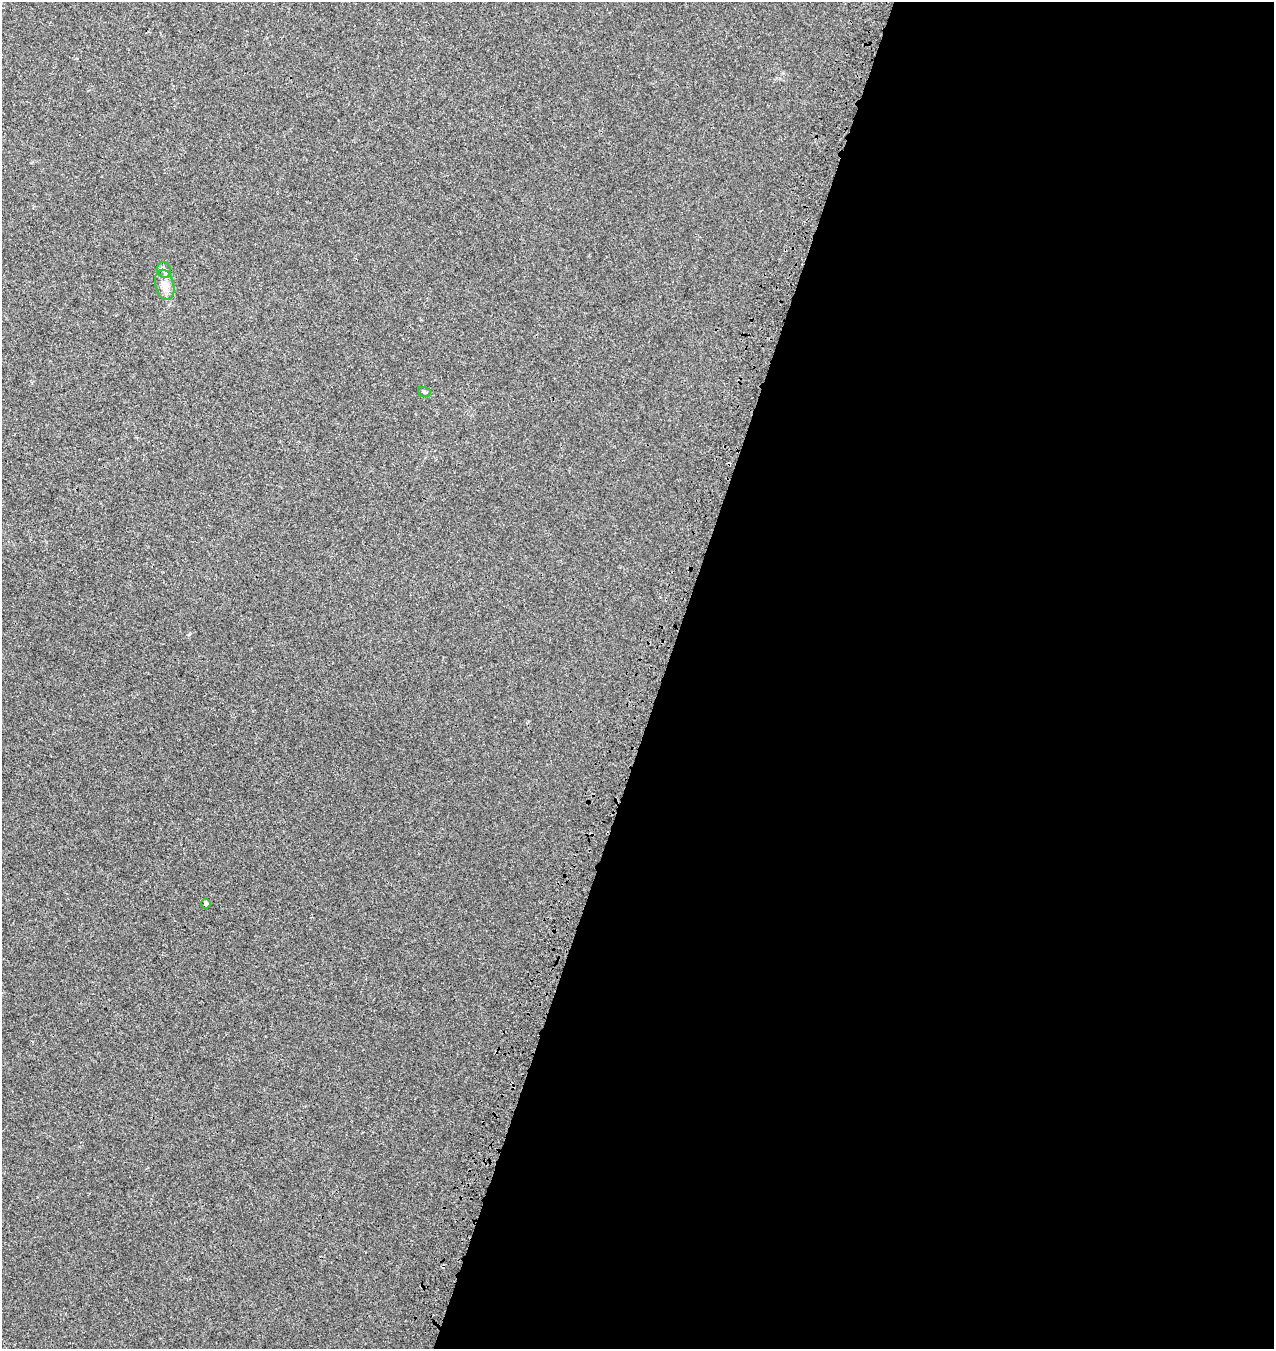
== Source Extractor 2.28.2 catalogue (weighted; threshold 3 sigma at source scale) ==
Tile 12 of 4 x 4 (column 4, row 3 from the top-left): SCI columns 4145-5416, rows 1489-2835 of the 5806 x 5664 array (HDU 1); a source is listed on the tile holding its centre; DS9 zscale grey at full resolution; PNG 1276 x 1351 px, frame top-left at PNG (2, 2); each listed source drawn as its Kron ellipse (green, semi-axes under 4 px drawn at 4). Shown black and unused: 48% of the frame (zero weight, under 3 of 4 exposures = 9% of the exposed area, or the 3 px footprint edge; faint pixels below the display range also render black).
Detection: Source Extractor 2.28.2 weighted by HDU 2 'WHT'; one run over the whole footprint, this tile lists its part. Background 0.00173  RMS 0.0029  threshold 0.013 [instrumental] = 3 sigma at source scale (4.5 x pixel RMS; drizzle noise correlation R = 1.50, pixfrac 1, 0.0396/0.0396 arcsec/px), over >= 5 px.
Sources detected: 4; all 4 listed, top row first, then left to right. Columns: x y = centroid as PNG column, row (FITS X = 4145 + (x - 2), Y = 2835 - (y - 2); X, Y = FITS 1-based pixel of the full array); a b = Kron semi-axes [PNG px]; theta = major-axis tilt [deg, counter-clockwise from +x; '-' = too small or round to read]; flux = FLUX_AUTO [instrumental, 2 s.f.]
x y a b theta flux
164 270 8 6 -73 0.85
165 285 15 9 -77 2.5
424 392 6 5 - 0.46
206 904 5 4 - 0.9